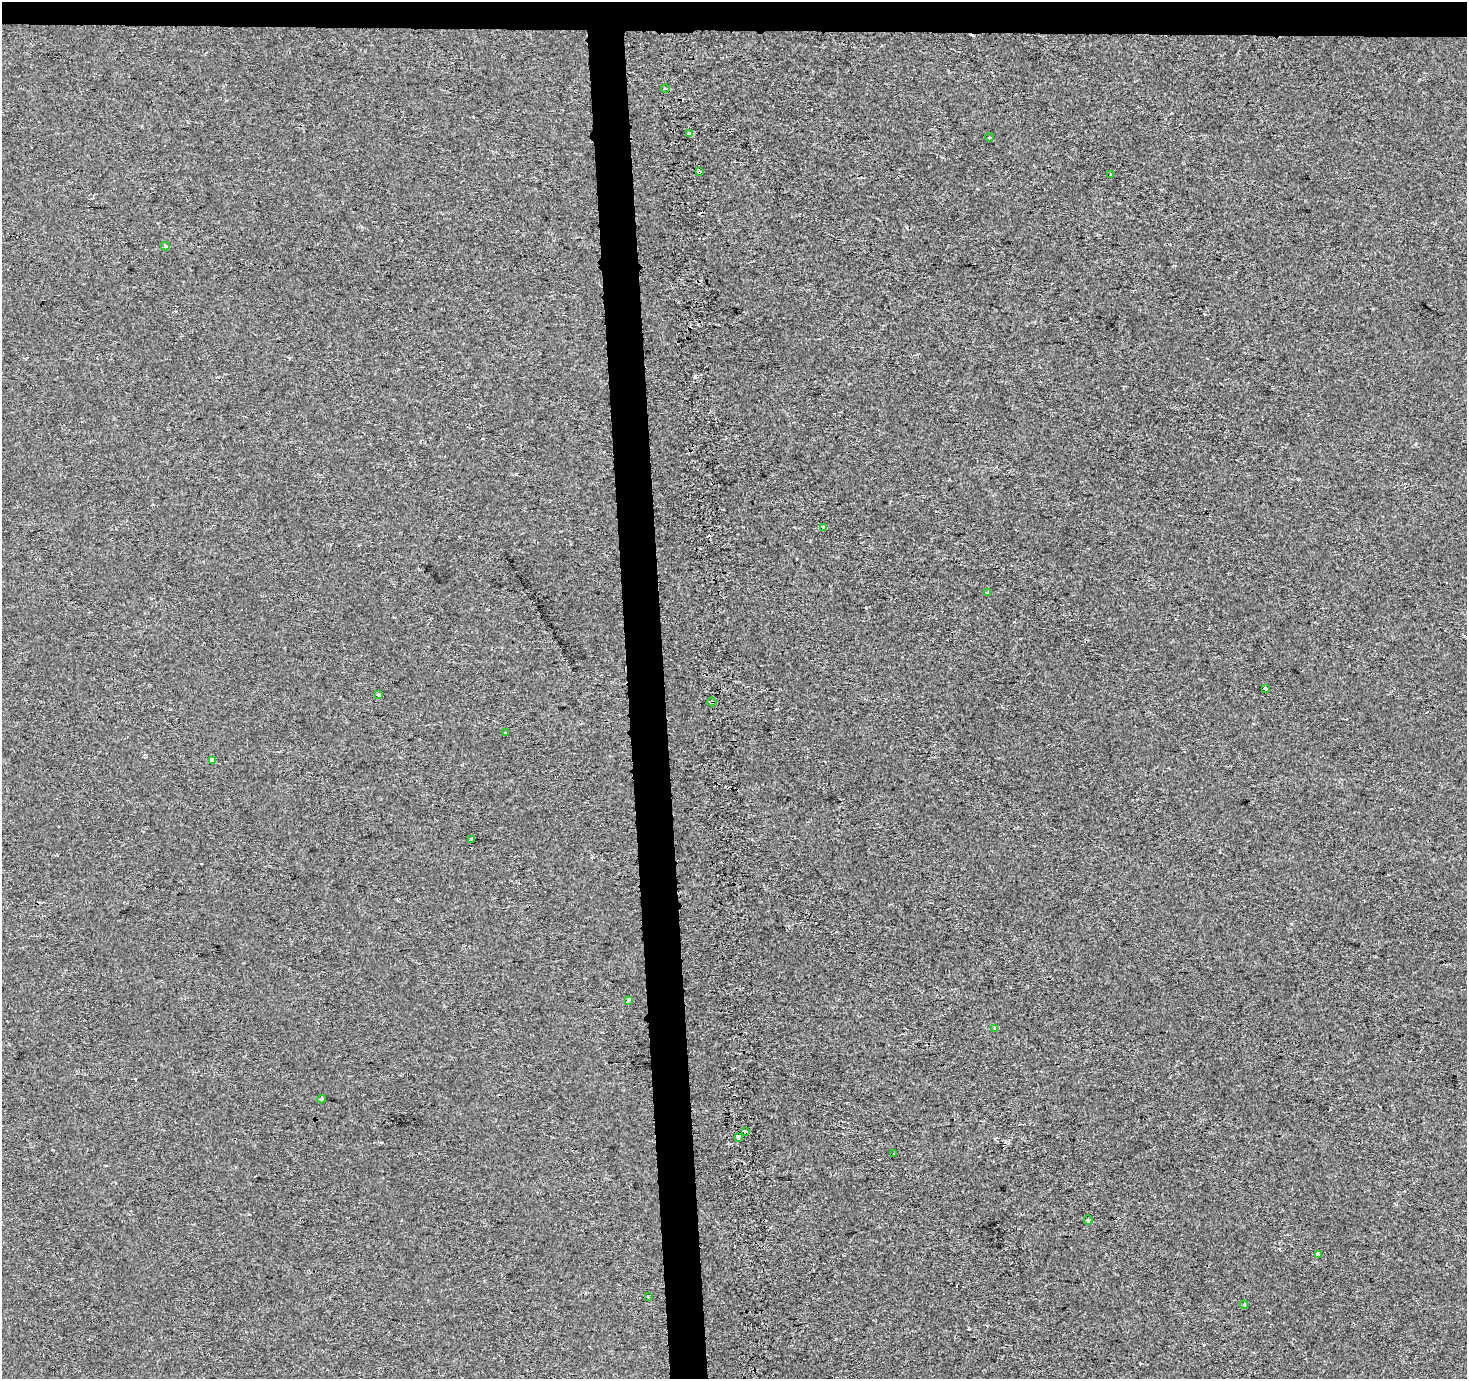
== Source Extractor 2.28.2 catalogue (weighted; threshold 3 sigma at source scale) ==
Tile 2 of 3 x 3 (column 2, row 1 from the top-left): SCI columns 1466-2930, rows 2756-4132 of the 4459 x 4133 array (HDU 1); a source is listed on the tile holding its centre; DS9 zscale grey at full resolution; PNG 1469 x 1381 px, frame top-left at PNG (2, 2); each listed source drawn as its Kron ellipse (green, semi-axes under 4 px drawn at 4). Shown black and unused: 5% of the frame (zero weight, under 2 of 3 exposures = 3% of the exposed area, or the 3 px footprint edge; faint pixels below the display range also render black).
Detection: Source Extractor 2.28.2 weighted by HDU 2 'WHT'; one run over the whole footprint, this tile lists its part. Background -6.25e-04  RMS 0.003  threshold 0.0135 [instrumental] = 3 sigma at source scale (4.5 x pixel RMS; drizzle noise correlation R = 1.50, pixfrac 1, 0.0396/0.0396 arcsec/px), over >= 5 px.
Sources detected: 34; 10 cosmic-ray / hot-pixel residue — neither listed nor drawn; the other 24 listed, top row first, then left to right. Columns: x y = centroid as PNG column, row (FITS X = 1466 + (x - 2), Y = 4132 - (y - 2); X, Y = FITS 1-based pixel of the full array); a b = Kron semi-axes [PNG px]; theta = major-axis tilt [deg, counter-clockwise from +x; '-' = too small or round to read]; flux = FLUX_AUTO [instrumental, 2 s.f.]
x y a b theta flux
665 89 4 3 - 0.29
689 134 4 3 - 1.9
990 137 4 3 - 0.4
699 172 4 4 - 0.35
1111 174 3 3 - 1.8
165 246 4 4 - 3.6
824 528 3 3 - 22
987 593 3 3 - 0.35
1265 688 4 3 - 2
378 695 3 3 - 1.5
712 702 5 3 - 0.35
505 733 3 2 - 0.31
212 760 3 3 - 1.2
471 839 3 3 - 1.7
628 1000 4 3 - 1.2
995 1028 4 2 - 0.27
322 1099 4 3 - 0.49
745 1132 4 4 - 1.7
738 1137 3 3 - 1.2
894 1154 3 3 - 2.6
1088 1220 4 3 - 0.38
1318 1255 3 3 - 0.98
648 1296 3 3 - 0.54
1244 1305 4 3 - 0.32
Overlapping masked pixels (flux is a lower limit): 3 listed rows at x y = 699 172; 712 702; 745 1132